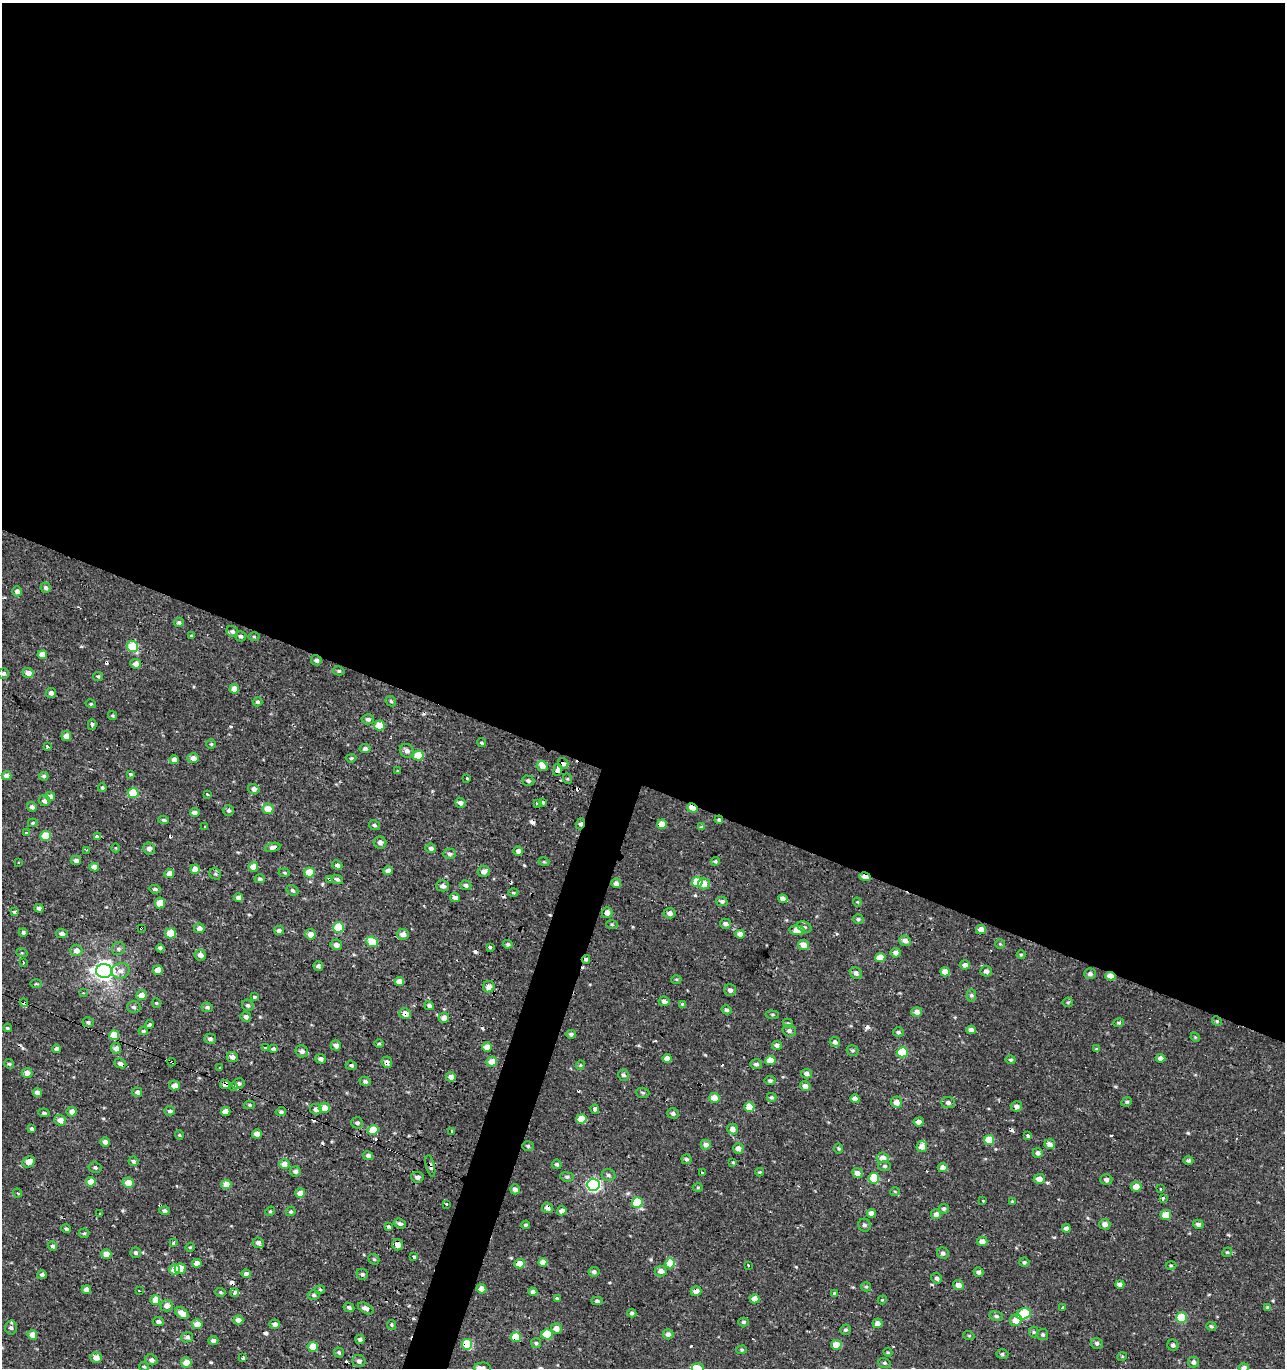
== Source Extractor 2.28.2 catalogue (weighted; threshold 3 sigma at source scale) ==
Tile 3 of 4 x 4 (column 3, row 1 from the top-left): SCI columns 2896-4178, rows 4098-5463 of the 5671 x 5497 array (HDU 1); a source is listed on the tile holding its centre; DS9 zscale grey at full resolution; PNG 1287 x 1370 px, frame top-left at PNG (2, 3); each listed source drawn as its Kron ellipse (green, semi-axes under 4 px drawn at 4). Shown black and unused: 59% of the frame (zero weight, under 2 of 3 exposures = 3% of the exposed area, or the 3 px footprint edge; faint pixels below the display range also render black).
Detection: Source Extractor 2.28.2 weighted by HDU 2 'WHT'; one run over the whole footprint, this tile lists its part. Background 6.43e-04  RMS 0.0025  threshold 0.0112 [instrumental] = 3 sigma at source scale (4.5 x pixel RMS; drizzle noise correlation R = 1.50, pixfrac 1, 0.0396/0.0396 arcsec/px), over >= 5 px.
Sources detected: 464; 28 cosmic-ray / hot-pixel residue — neither listed nor drawn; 4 inside a brighter listed object's ellipse — not listed separately; the other 432 listed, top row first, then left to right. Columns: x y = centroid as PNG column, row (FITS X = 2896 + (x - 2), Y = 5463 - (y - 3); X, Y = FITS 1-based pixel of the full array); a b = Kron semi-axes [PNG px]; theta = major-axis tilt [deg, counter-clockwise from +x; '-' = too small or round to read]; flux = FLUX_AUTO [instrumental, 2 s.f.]
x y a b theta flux
46 588 5 5 - 0.6
17 591 5 5 - 1.1
179 622 5 4 - 0.52
232 631 6 5 - 0.6
192 636 3 3 - 0.3
241 636 5 5 - 0.55
254 637 6 4 -1 0.32
133 647 6 5 - 12
42 655 5 4 - 2.4
316 660 5 5 - 0.65
136 664 5 5 - 1.9
339 671 6 4 -14 0.42
4 673 5 5 - 0.59
28 673 5 5 - 1.5
98 676 5 4 - 0.32
234 689 5 5 - 2.5
51 693 5 5 - 0.82
391 701 6 4 -46 0.39
257 702 5 4 - 0.5
91 704 5 3 - 0.25
113 715 5 4 - 0.31
368 719 6 5 - 0.64
92 725 5 3 - 2.9
379 725 5 5 - 5.2
66 736 5 5 - 1.7
482 743 4 4 - 0.39
211 744 4 4 - 0.33
47 747 3 3 - 2.5
365 749 5 4 - 0.68
407 751 7 6 - 0.97
418 756 5 5 - 6.8
193 758 6 5 - 1.5
351 758 5 4 - 0.36
174 760 4 4 - 1.4
563 763 6 5 - 0.91
542 766 6 5 - 1.4
558 770 6 4 82 2.3
398 771 4 2 - 0.26
130 774 4 3 - 0.28
6 776 5 4 - 1.7
44 776 4 4 - 0.55
467 779 3 3 - 1.2
568 779 5 3 - 0.28
528 781 6 5 - 0.56
102 788 4 4 - 0.34
254 789 6 5 - 1
133 793 5 5 - 9.7
207 794 4 3 - 0.84
50 796 5 4 - 1.8
44 801 5 5 - 0.79
460 803 5 5 - 0.93
537 803 4 3 - 0.83
543 803 3 3 - 0.94
32 807 5 4 - 0.6
692 808 5 4 - 4.6
268 809 5 5 - 3.3
228 810 5 5 - 0.58
195 813 5 4 - 1.1
163 820 5 4 - 0.49
719 820 4 3 - 0.45
33 823 4 4 - 0.3
580 824 5 4 - 1.2
662 824 5 4 - 3.3
374 825 6 4 -33 0.46
205 826 3 3 - 0.71
701 827 4 3 - 0.29
26 833 3 2 - 0.41
46 836 5 5 - 7.5
97 837 4 4 - 2.9
380 843 6 6 - 0.93
273 847 8 4 12 0.93
116 848 4 3 - 0.17
149 848 6 6 - 0.91
431 848 5 4 - 0.88
87 850 3 3 - 0.26
518 851 5 4 - 1.2
450 854 6 5 - 0.58
76 860 5 4 - 0.84
715 861 4 3 - 0.35
19 862 3 2 - 0.3
544 862 5 3 - 0.3
337 865 5 4 - 0.78
94 867 5 4 - 1.9
253 867 5 5 - 2.8
195 869 5 4 - 2.6
388 871 5 4 - 1.8
484 871 6 5 - 1.6
309 872 5 5 - 6
169 873 5 4 - 1.7
284 873 5 3 - 0.33
215 874 6 5 - 0.47
865 877 6 3 -15 1.6
260 879 5 4 - 0.57
329 879 4 3 - 0.97
337 879 6 4 -22 0.71
697 882 5 5 - 7.4
616 883 5 4 - 0.97
704 884 6 5 - 2.2
466 885 5 5 - 0.64
442 886 6 5 - 0.91
155 889 6 4 -6 0.53
292 890 6 5 - 0.45
513 893 5 3 - 0.3
455 897 5 4 - 1
238 898 4 4 - 1.3
783 899 5 4 - 0.99
722 901 6 5 - 0.59
857 902 4 4 - 0.25
160 903 5 5 - 3.6
39 908 4 4 - 0.74
14 912 3 3 - 1.7
607 912 5 5 - 1.5
670 913 6 5 - 1
858 919 5 4 - 0.43
612 924 6 3 -3 0.29
725 924 5 5 - 0.79
339 927 5 5 - 11
804 927 7 5 -26 0.53
141 928 4 3 - 0.6
199 928 5 5 - 1.3
981 929 5 5 - 1.4
279 930 5 4 - 0.76
797 930 8 5 -7 3.3
23 932 4 4 - 0.5
170 933 5 5 - 7.1
62 934 6 4 -7 0.89
310 934 5 5 - 2.3
403 934 6 5 - 1.4
740 934 5 4 - 1.8
905 941 6 5 - 1.1
372 942 6 5 - 7.5
508 944 5 4 - 0.43
1000 944 4 4 - 0.28
336 945 6 5 - 1.2
804 945 5 5 - 2.2
490 947 4 3 - 2.2
160 948 4 4 - 0.56
118 949 7 6 - 0.61
76 950 6 6 - 1.5
22 953 5 3 - 0.28
896 953 5 4 - 0.92
200 955 6 5 - 1.1
1021 955 4 4 - 0.28
880 958 5 4 - 4.1
586 959 4 3 - 0.5
23 963 3 2 - 0.28
965 965 5 4 - 1.1
318 966 5 5 - 0.67
158 970 5 4 - 1.6
104 971 8 7 - 140
120 971 9 7 19 1.2
986 971 5 5 - 0.88
945 972 5 4 - 2.2
856 973 6 5 - 0.89
1090 974 6 5 - 0.78
1110 976 5 4 - 2.6
676 979 5 3 - 0.28
399 981 5 4 - 1.9
36 984 6 4 0 0.31
489 987 6 5 - 1.7
730 990 6 6 - 0.86
83 993 3 3 - 0.21
141 995 5 5 - 2.3
971 995 6 5 - 0.49
254 996 3 3 - 1.9
664 1001 5 5 - 0.97
1068 1002 5 5 - 0.35
24 1003 4 3 - 2.7
156 1003 4 4 - 0.26
682 1004 4 4 - 0.23
248 1005 6 5 - 0.57
429 1006 5 4 - 0.81
134 1007 7 6 - 0.63
207 1007 6 5 - 0.55
726 1010 5 4 - 0.51
917 1012 5 5 - 1.3
405 1013 6 5 - 1.6
772 1015 6 3 -8 0.32
246 1017 5 5 - 0.82
444 1018 5 5 - 1.8
1217 1021 5 4 - 0.32
88 1022 6 5 - 0.55
788 1023 5 4 - 0.37
1119 1023 5 4 - 0.34
150 1024 4 3 - 1.7
7 1028 4 3 - 0.31
971 1030 5 4 - 1.4
143 1031 5 3 - 0.39
789 1031 7 5 -17 0.74
898 1032 5 5 - 0.51
571 1034 5 4 - 0.6
114 1035 5 5 - 5.2
1195 1037 5 4 - 0.23
210 1039 6 5 - 0.6
835 1042 5 5 - 0.8
379 1044 5 3 - 0.28
336 1045 5 5 - 1.2
777 1045 5 4 - 0.74
487 1047 4 4 - 2.2
116 1048 5 5 - 1.5
265 1048 4 3 - 0.7
57 1049 4 4 - 1.1
273 1049 4 4 - 0.65
1096 1049 4 3 - 0.26
302 1051 6 5 - 0.95
852 1051 6 5 - 0.38
902 1052 5 5 - 12
232 1057 5 5 - 0.97
667 1058 4 4 - 1.5
1160 1058 5 4 - 0.92
321 1059 5 4 - 0.97
1011 1060 5 4 - 0.37
770 1061 5 4 - 3.3
172 1062 4 2 - 0.38
387 1062 6 5 - 1
492 1062 5 5 - 2.9
120 1063 6 4 -23 1.1
9 1064 5 4 - 0.34
756 1064 6 5 - 0.67
351 1065 5 4 - 0.52
580 1065 5 4 - 0.29
220 1068 3 2 - 0.22
27 1073 5 5 - 1.4
807 1074 5 5 - 1.1
624 1075 6 5 - 0.62
451 1077 5 5 - 1.8
365 1081 5 4 - 0.65
770 1081 5 4 - 0.52
225 1084 5 4 - 1.6
238 1084 6 5 - 0.67
174 1085 5 5 - 1.6
805 1086 5 4 - 1.4
233 1087 4 3 - 6.4
137 1092 5 4 - 0.99
37 1093 4 4 - 1.5
643 1093 7 5 -4 0.44
772 1097 5 4 - 0.49
714 1098 5 5 - 2.4
855 1099 4 4 - 1.3
896 1102 5 5 - 1.9
1127 1102 5 4 - 0.38
948 1103 7 5 -3 0.69
250 1105 5 4 - 0.43
1016 1106 6 5 - 0.97
749 1107 5 5 - 6.5
324 1108 5 5 - 2.5
316 1109 6 5 - 1.2
595 1109 4 3 - 6.5
170 1111 5 4 - 0.57
226 1111 4 4 - 1.9
72 1112 5 5 - 1.9
281 1112 5 4 - 0.53
44 1113 6 4 -9 0.45
673 1113 6 5 - 0.67
581 1119 5 5 - 5.2
60 1120 6 5 - 1.7
919 1122 5 4 - 1.6
357 1123 6 5 - 0.67
32 1129 4 3 - 0.52
733 1129 5 5 - 1.6
373 1130 5 5 - 8.1
452 1131 3 3 - 0.61
257 1134 5 4 - 2
179 1135 4 4 - 0.25
1028 1136 4 3 - 2.2
989 1140 5 5 - 6.2
105 1142 5 4 - 1.1
1050 1144 5 5 - 1.5
706 1145 5 5 - 1.1
528 1146 6 5 - 0.48
922 1147 5 5 - 1.6
738 1148 5 5 - 1.6
839 1148 5 4 - 0.35
1038 1153 5 4 - 0.82
368 1156 5 4 - 0.88
883 1158 6 5 - 1.9
687 1159 5 5 - 0.44
133 1161 5 5 - 0.57
1188 1161 5 4 - 0.54
29 1162 6 5 - 2.8
733 1162 4 3 - 0.24
284 1164 5 5 - 1.7
557 1164 5 5 - 0.44
430 1166 11 4 -76 0.99
885 1166 6 5 - 0.46
95 1167 6 5 - 0.46
943 1167 5 4 - 1.4
295 1171 5 5 - 0.8
760 1172 4 3 - 0.25
702 1173 3 3 - 1.3
857 1173 5 5 - 1.4
608 1175 7 6 - 0.6
417 1177 6 5 - 0.96
567 1177 7 4 -9 0.49
874 1178 5 5 - 12
1039 1179 5 5 - 1.9
1106 1179 6 5 - 0.76
91 1182 5 4 - 3.7
128 1183 5 5 - 3
226 1184 5 5 - 3
593 1185 6 6 - 48
698 1187 5 3 - 0.25
1136 1187 5 5 - 2.6
515 1189 5 5 - 0.99
1160 1189 3 3 - 0.97
895 1191 5 3 - 0.21
17 1193 5 3 - 0.39
300 1193 5 5 - 2.1
1163 1198 4 3 - 1.1
983 1201 3 2 - 0.44
1012 1201 4 3 - 0.23
637 1203 5 5 - 12
446 1204 3 3 - 1.7
547 1208 6 5 - 1.1
944 1209 5 4 - 0.58
164 1211 5 4 - 0.73
270 1211 5 4 - 0.32
291 1211 5 4 - 0.41
562 1211 5 4 - 1.1
872 1213 4 4 - 1.3
99 1214 4 2 - 0.22
936 1214 5 5 - 1.1
1166 1215 5 5 - 4.5
400 1223 6 4 -20 0.67
1105 1224 5 5 - 1.4
1198 1224 5 4 - 0.83
525 1225 4 4 - 0.43
864 1225 6 6 - 0.61
389 1227 4 3 - 1.2
1066 1228 4 4 - 1.1
66 1229 5 4 - 0.49
84 1233 5 5 - 0.32
982 1241 5 4 - 1.5
173 1243 3 3 - 0.97
258 1243 5 5 - 0.86
398 1245 6 5 - 1.8
52 1246 4 4 - 0.63
190 1247 4 4 - 0.29
1227 1252 5 4 - 0.34
135 1253 5 5 - 0.58
943 1253 6 5 - 0.68
106 1254 5 4 - 3.5
414 1257 4 3 - 1.6
374 1259 6 4 -41 0.41
1024 1262 5 4 - 0.44
197 1263 5 4 - 1.9
543 1263 5 4 - 2.5
670 1263 5 5 - 7
520 1264 5 4 - 2.9
748 1265 3 3 - 1.3
1171 1265 5 3 - 0.26
180 1268 5 5 - 3
174 1270 5 5 - 3.8
661 1271 6 5 - 1.4
594 1272 5 5 - 0.65
978 1272 5 4 - 0.69
246 1274 4 4 - 0.78
362 1274 6 5 - 0.51
42 1275 5 4 - 0.71
937 1278 5 5 - 0.65
1120 1284 4 4 - 0.87
958 1285 5 5 - 1.5
866 1287 5 4 - 0.36
320 1289 5 3 - 0.25
481 1289 5 4 - 1.5
86 1290 4 4 - 1.6
139 1291 3 2 - 0.3
696 1291 5 5 - 1.8
220 1292 5 4 - 0.33
533 1292 4 4 - 0.82
235 1293 4 3 - 2.7
835 1294 4 3 - 3.5
314 1295 6 4 -2 0.52
557 1298 3 3 - 1.8
755 1299 5 4 - 1.8
155 1300 5 5 - 3.8
882 1300 4 3 - 0.22
597 1301 5 4 - 0.53
167 1306 6 5 - 1.7
349 1307 5 4 - 0.61
366 1308 8 5 -31 1.3
1063 1308 3 3 - 6.9
1268 1308 4 4 - 0.58
182 1313 7 5 -34 2.2
632 1313 4 4 - 0.57
1024 1314 7 5 23 13
996 1316 7 5 -10 0.55
1181 1318 5 5 - 9.1
238 1320 5 4 - 1.6
1016 1320 6 5 - 2.9
158 1321 5 4 - 0.67
744 1322 5 4 - 0.39
878 1323 5 4 - 1.4
197 1324 5 5 - 2.9
275 1324 5 4 - 0.97
391 1325 5 4 - 0.34
1211 1326 5 4 - 0.46
11 1328 7 5 -86 0.74
556 1328 5 5 - 1.8
845 1330 5 5 - 0.44
1034 1332 5 5 - 0.39
547 1334 5 5 - 8.2
668 1334 5 5 - 0.92
1043 1334 5 5 - 0.44
32 1335 5 4 - 2.1
969 1336 5 3 - 0.23
187 1337 6 5 - 0.61
516 1337 5 5 - 6.4
360 1339 5 4 - 0.63
213 1341 5 4 - 0.82
536 1343 5 5 - 0.38
1097 1343 6 5 - 0.6
467 1344 5 5 - 12
836 1345 5 5 - 3.8
1173 1345 5 5 - 0.63
313 1347 5 5 - 4.2
742 1350 5 4 - 0.33
339 1352 5 5 - 0.45
888 1352 4 4 - 0.26
1002 1354 6 4 3 0.48
1122 1357 5 3 - 0.23
96 1358 6 5 - 1.8
243 1358 3 3 - 0.48
151 1360 6 5 - 0.7
359 1361 6 6 - 0.89
186 1362 5 5 - 2.8
1194 1362 5 5 - 0.82
884 1363 6 5 - 0.4
144 1366 5 4 - 0.33
483 1368 8 5 -2 0.8
698 1368 6 5 - 3.9
1244 1368 5 4 - 1.2
Overlapping masked pixels (flux is a lower limit): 29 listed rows (the first 20) at x y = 316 660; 563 763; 558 770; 133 793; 692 808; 719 820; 580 824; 662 824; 273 847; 865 877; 329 879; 141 928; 804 945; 586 959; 1110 976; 24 1003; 405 1013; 114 1035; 172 1062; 387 1062
Isophote crosses this tile's border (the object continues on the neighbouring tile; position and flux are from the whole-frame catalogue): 3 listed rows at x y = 483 1368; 698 1368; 1244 1368